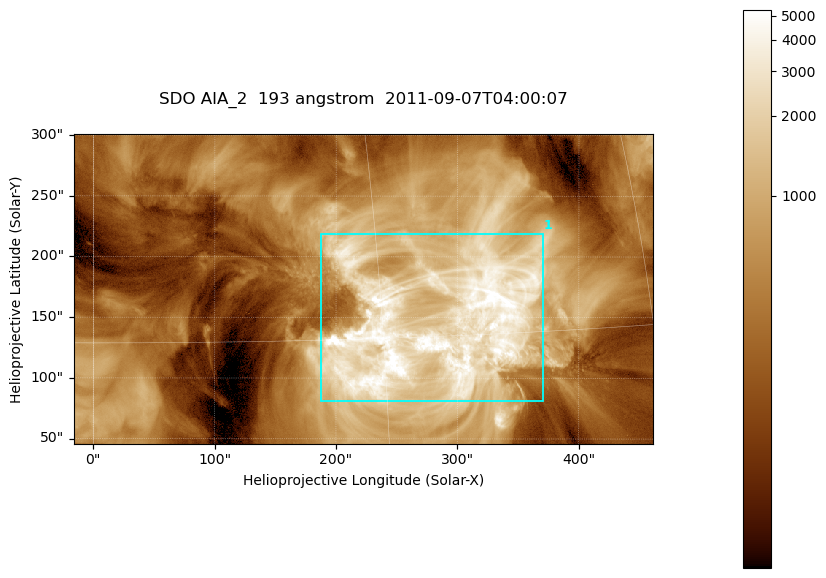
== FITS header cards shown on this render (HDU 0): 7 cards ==
TELESCOP= 'SDO     '           /
INSTRUME= 'AIA_2   '           /
WAVELNTH=                  193 /
WAVEUNIT= 'angstrom'           /
DATE-OBS= '2011-09-07T04:00:07.84' /
CTYPE1  = 'HPLN-TAN'           /
CTYPE2  = 'HPLT-TAN'           /

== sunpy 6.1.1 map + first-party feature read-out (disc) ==
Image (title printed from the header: SDO AIA_2  193 angstrom  2011-09-07T04:00:07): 794 x 424 px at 0.601 arcsec/px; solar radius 952 arcsec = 1585 px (partial field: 4.3% of the solar disc is inside the frame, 100% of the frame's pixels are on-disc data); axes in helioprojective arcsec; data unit not stated in the header (colour bar unlabelled)
Pointing: header CRPIX1/2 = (2043.76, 2047.55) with CRVAL1/2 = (0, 0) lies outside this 794 x 424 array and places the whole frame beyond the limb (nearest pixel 1.29 R_sun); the SolarSoft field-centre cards XCEN/YCEN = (222.3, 173.4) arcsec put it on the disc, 1759 arcsec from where CRPIX/CRVAL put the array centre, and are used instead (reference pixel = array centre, CRVAL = XCEN/YCEN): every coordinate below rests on XCEN/YCEN
Orientation: roll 0.0564 deg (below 1 deg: not rotated)
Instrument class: DISC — disc imager (sunpy class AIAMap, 193 A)
Bright regions (active regions / flare kernels): reference = the on-disc median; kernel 7 px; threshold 5 sigma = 1793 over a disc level ~437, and >= 1.15x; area >= 336 px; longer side >= 5 px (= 3 arcsec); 1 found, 1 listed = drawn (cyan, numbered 1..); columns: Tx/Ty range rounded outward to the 2 arcsec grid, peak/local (2 s.f.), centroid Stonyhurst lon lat
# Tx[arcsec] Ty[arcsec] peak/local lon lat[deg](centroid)
1 186..370 80..220 17 +18 +16